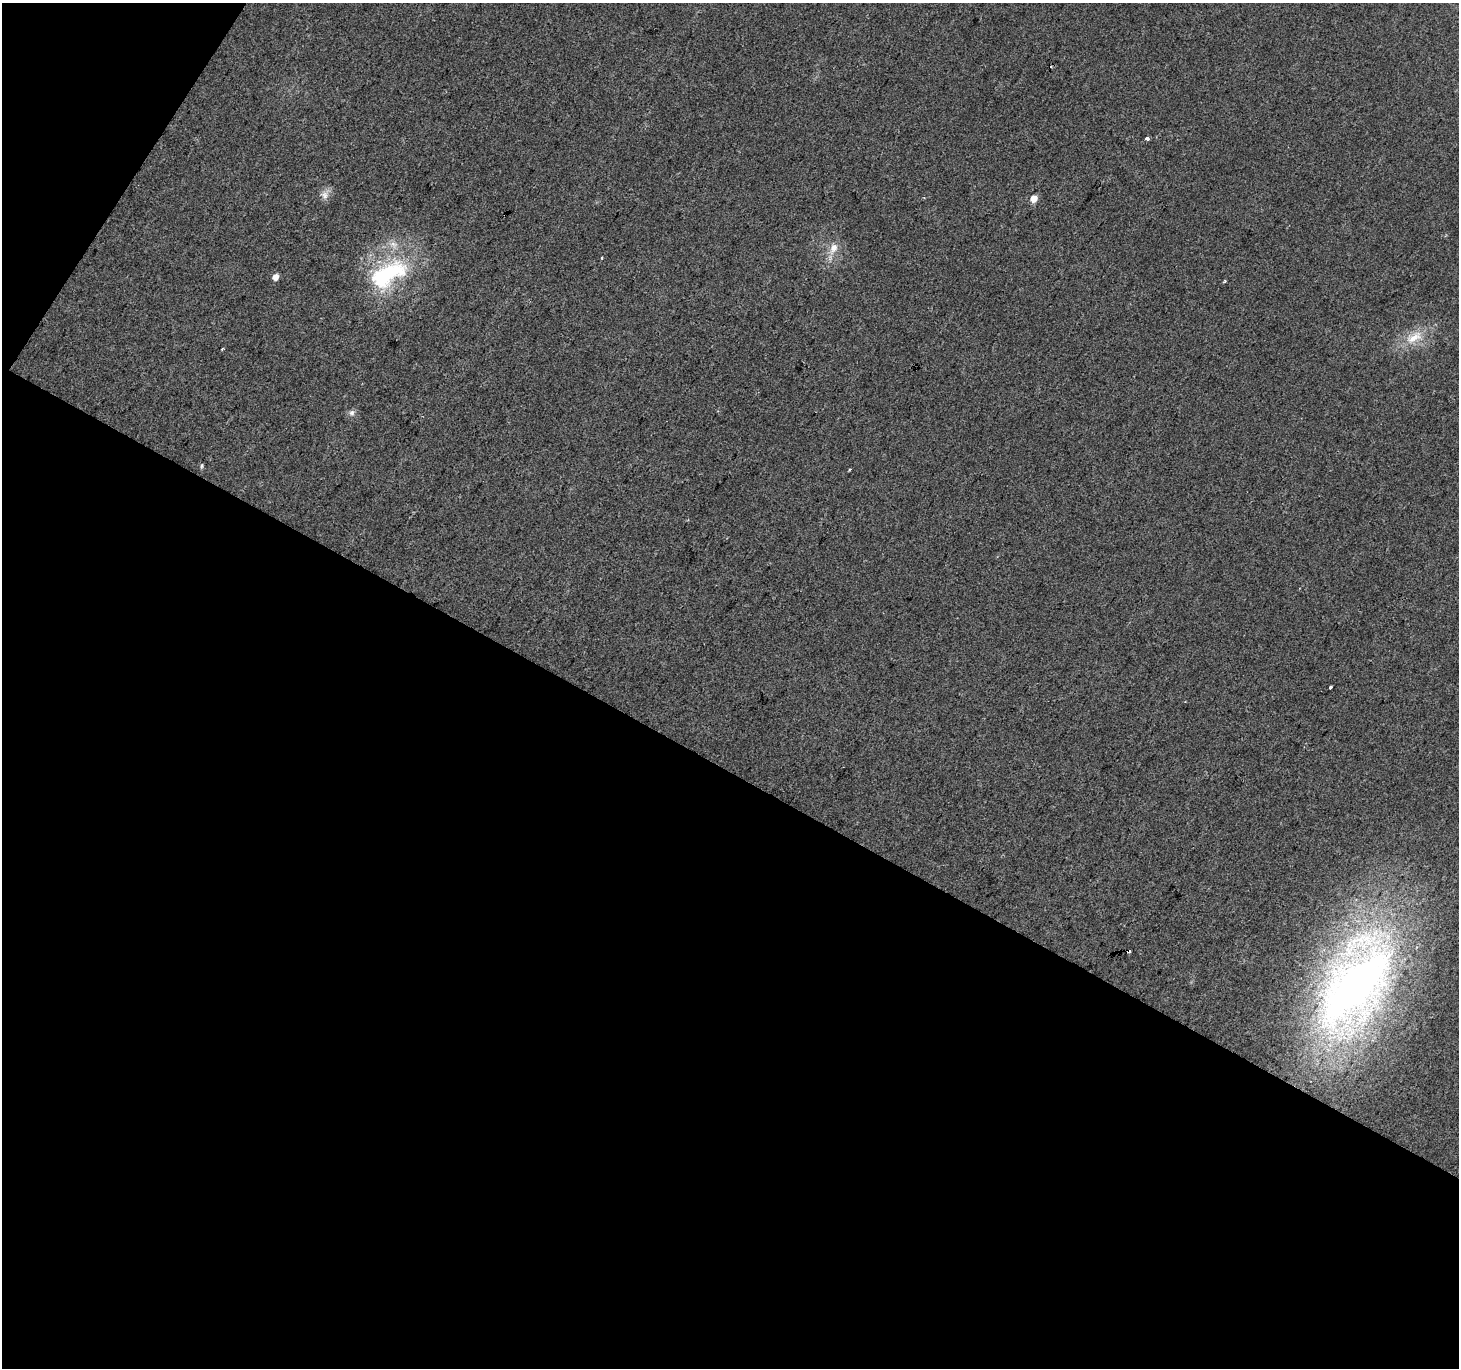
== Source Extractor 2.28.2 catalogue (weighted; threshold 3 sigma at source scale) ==
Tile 3 of 2 x 2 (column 1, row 2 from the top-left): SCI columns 1-1457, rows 120-1485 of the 2914 x 2950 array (HDU 1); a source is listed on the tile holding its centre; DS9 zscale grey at full resolution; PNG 1461 x 1370 px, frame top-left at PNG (2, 3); no overlay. Shown black and unused: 46% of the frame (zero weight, under 2 of 3 exposures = <1% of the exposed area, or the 3 px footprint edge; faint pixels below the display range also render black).
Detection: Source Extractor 2.28.2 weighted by HDU 2 'WHT'; one run over the whole footprint, this tile lists its part. Background 0.0624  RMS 0.014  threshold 0.063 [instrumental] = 3 sigma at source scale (4.5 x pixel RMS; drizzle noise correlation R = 1.50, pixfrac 1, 0.0396/0.0396 arcsec/px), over >= 5 px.
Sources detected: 17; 1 cosmic-ray / hot-pixel residue — not listed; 1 inside a brighter listed object's ellipse — not listed separately; the other 15 listed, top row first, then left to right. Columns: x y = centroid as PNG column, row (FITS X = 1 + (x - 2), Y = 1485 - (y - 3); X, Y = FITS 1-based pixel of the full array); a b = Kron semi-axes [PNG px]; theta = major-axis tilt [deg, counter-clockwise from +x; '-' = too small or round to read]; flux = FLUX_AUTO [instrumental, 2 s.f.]
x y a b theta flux
1147 139 4 3 - 4.6
325 195 10 8 -49 7.6
1034 198 5 5 - 22
834 248 13 9 59 13
602 258 3 2 - 1.2
388 274 59 28 29 140
276 277 5 4 - 14
1225 281 4 3 - 1.7
1414 337 30 13 28 32
222 349 3 3 - 2.8
352 413 9 8 - 4.9
201 466 7 4 82 1.9
1330 687 3 3 - 6.8
1128 951 4 3 - 12
1356 987 114 56 51 870
Overlapping masked pixels (flux is a lower limit): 1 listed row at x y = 1128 951